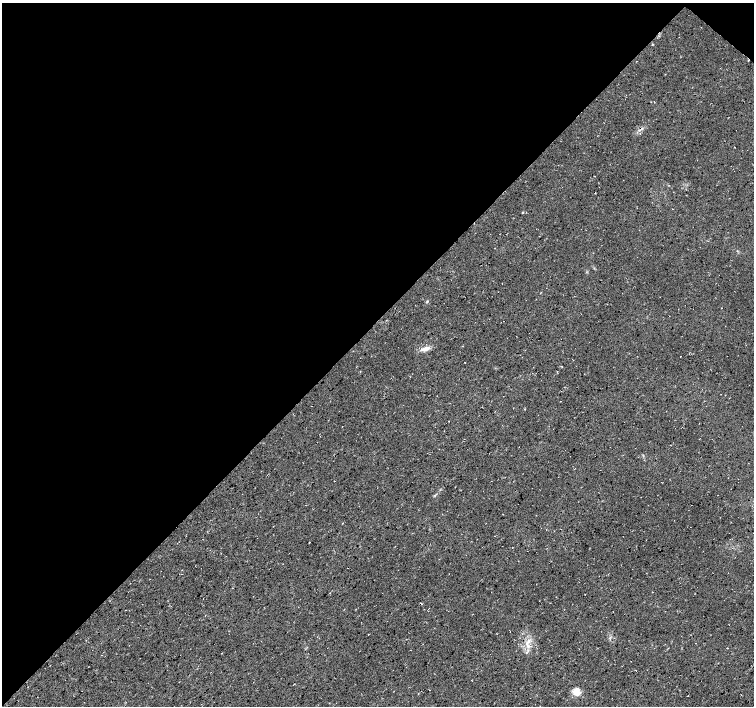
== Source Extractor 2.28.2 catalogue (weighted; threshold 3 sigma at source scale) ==
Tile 2 of 4 x 4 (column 2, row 1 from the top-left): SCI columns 1507-3009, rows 4388-5794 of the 6019 x 6027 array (HDU 1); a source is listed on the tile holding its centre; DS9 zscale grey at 2 x 2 block average (1 PNG px = mean of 2 x 2 image px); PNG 756 x 708 px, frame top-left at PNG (2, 3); no overlay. Shown black and unused: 46% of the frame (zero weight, under 3 of 4 exposures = <1% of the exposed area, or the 3 px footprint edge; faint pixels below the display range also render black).
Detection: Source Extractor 2.28.2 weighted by HDU 2 'WHT'; one run over the whole footprint, this tile lists its part. Background 0.0167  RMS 0.0059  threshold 0.0266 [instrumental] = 3 sigma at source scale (4.5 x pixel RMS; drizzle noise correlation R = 1.50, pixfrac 1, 0.0396/0.0396 arcsec/px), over >= 5 px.
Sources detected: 10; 1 cosmic-ray / hot-pixel residue — not listed; the other 9 listed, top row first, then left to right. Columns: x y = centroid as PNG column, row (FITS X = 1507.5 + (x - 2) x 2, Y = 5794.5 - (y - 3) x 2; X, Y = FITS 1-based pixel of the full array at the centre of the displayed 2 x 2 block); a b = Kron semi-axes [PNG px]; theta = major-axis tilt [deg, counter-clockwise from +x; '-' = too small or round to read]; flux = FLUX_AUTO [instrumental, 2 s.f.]
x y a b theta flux
652 44 3 2 - 0.87
427 301 3 2 - 0.96
426 349 11 5 19 7.2
449 421 2 2 - 0.41
334 481 2 2 - 0.63
309 542 2 2 - 0.5
528 641 8 3 68 3.8
576 692 9 8 - 12
741 695 2 2 - 0.45